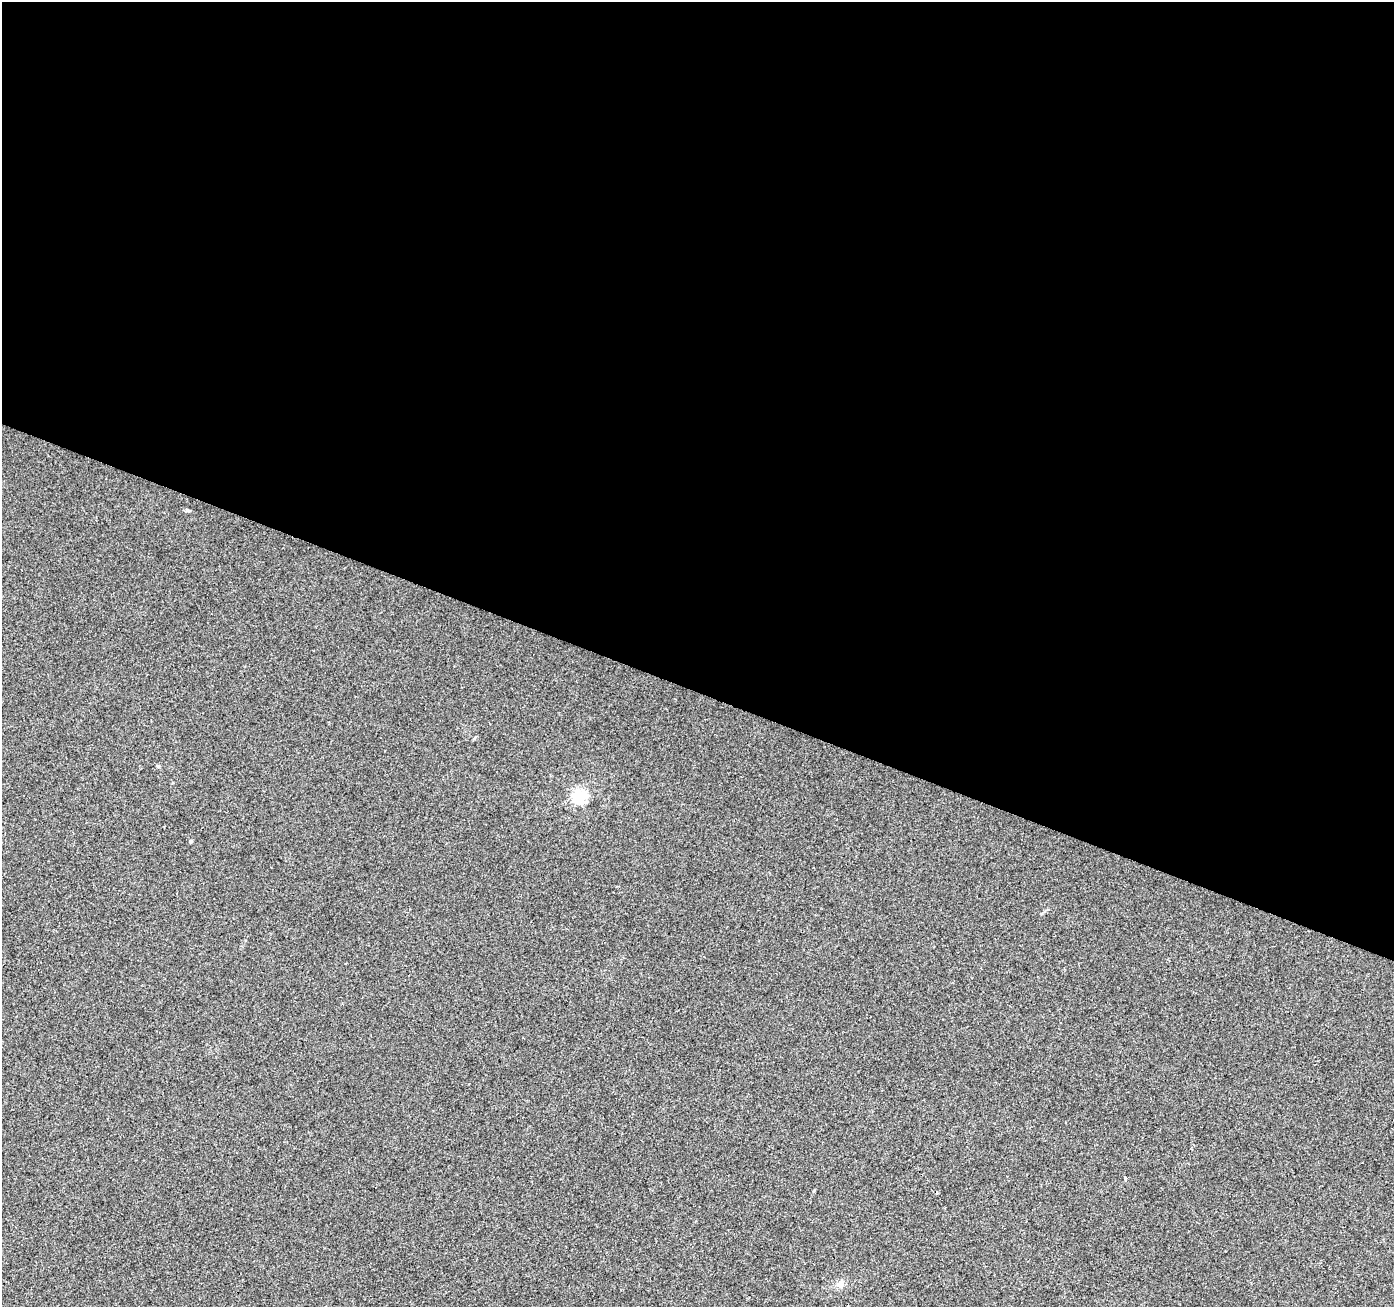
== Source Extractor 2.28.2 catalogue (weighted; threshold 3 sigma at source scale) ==
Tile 3 of 4 x 4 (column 3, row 1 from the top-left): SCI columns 2789-4180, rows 4189-5493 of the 5571 x 5702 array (HDU 1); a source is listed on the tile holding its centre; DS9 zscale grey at full resolution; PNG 1396 x 1309 px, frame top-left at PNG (2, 2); no overlay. Shown black and unused: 53% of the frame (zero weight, under 2 of 3 exposures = <1% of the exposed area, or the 3 px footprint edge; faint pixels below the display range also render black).
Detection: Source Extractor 2.28.2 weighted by HDU 2 'WHT'; one run over the whole footprint, this tile lists its part. Background 0.00856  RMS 0.0081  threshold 0.0365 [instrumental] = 3 sigma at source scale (4.5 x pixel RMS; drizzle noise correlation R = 1.50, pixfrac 1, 0.0396/0.0396 arcsec/px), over >= 5 px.
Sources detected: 5; all 5 listed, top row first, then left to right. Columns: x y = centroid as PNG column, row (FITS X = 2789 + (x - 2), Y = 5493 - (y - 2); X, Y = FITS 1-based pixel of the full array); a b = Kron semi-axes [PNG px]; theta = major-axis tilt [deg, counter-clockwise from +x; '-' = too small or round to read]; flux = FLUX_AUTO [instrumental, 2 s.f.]
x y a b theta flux
158 766 5 3 - 0.83
579 797 6 6 - 160
191 841 4 4 - 1.5
1125 1178 4 3 - 2.7
840 1284 10 8 89 3.7